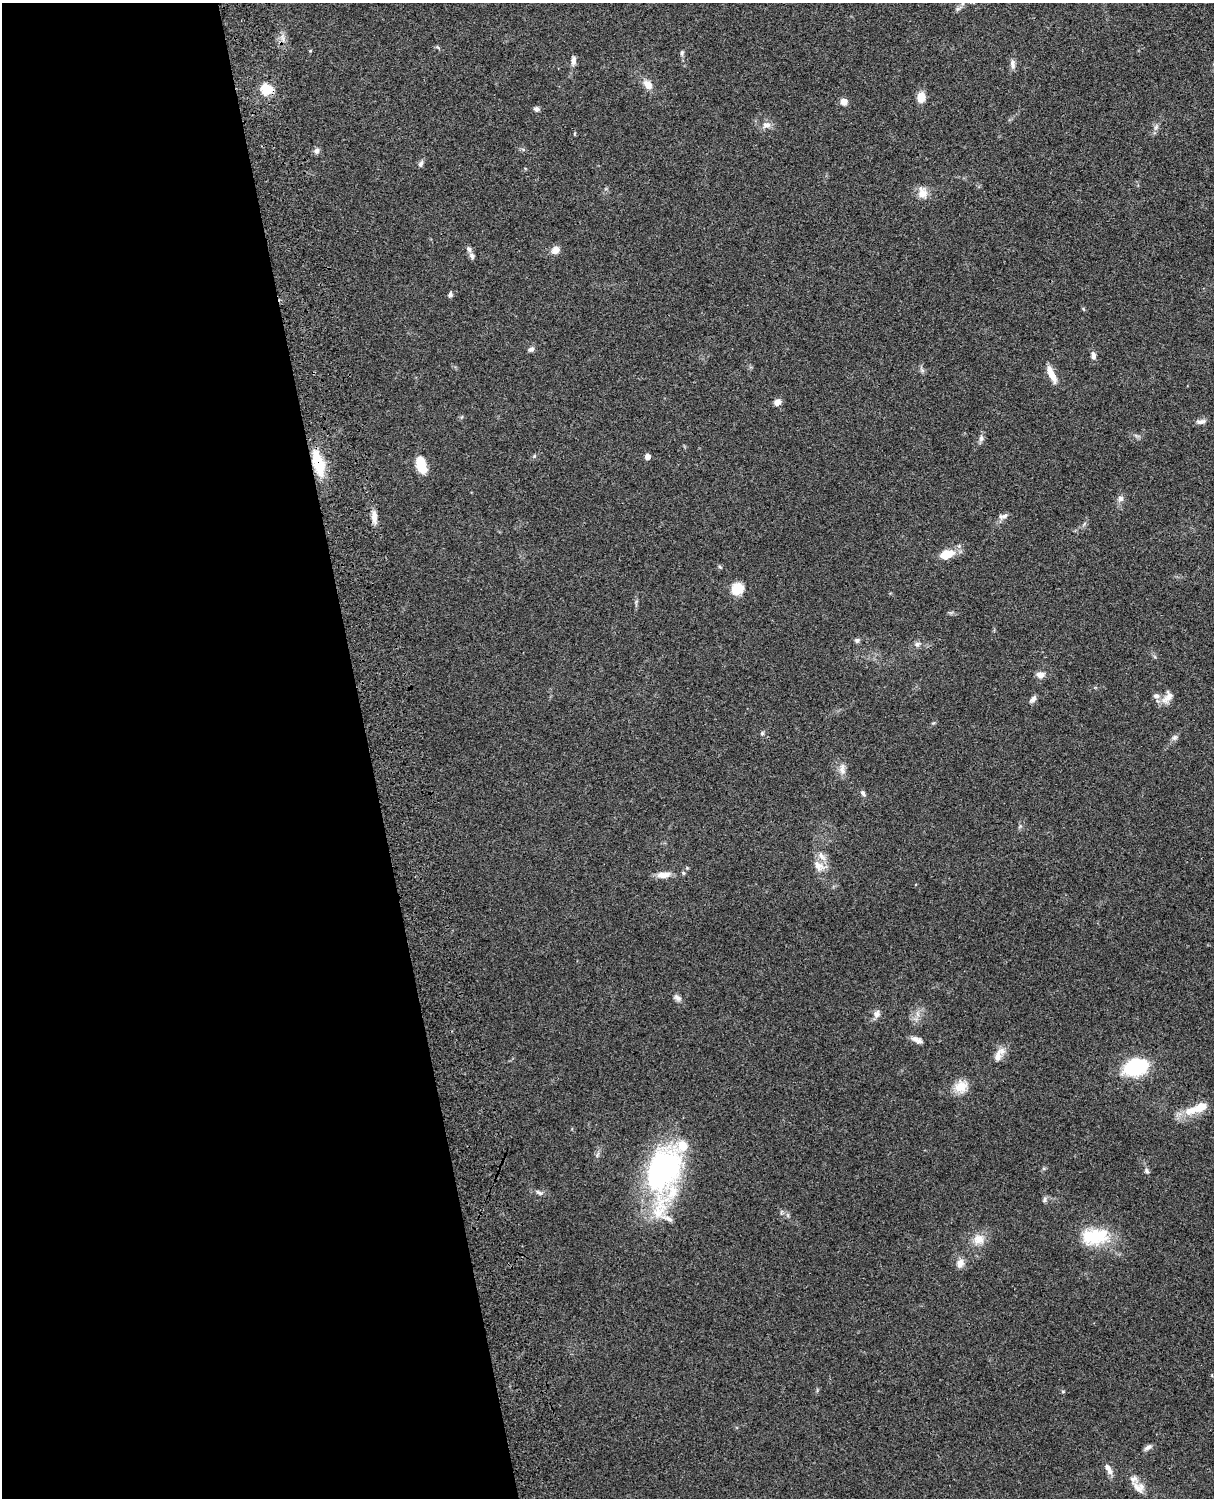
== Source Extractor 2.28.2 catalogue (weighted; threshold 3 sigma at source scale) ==
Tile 5 of 4 x 3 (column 1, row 2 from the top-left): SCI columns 119-1330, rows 1660-3155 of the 5088 x 4928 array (HDU 1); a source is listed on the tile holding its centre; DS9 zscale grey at full resolution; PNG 1216 x 1500 px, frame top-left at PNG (2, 3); no overlay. Shown black and unused: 30% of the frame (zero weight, under 3 of 4 exposures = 6% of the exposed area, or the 3 px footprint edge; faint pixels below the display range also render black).
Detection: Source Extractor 2.28.2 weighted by HDU 2 'WHT'; one run over the whole footprint, this tile lists its part. Background 0.0884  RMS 0.0061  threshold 0.0275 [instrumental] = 3 sigma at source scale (4.5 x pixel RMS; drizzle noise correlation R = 1.50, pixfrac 1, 0.05/0.05 arcsec/px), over >= 5 px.
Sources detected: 70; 6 inside a brighter listed object's ellipse — not listed separately; the other 64 listed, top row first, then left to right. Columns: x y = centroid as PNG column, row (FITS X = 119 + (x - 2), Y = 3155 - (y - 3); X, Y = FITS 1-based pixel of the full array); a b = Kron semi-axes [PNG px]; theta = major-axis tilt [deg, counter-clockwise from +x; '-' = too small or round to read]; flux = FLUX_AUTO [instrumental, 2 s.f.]
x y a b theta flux
958 9 7 5 30 1.4
310 51 4 3 - 0.58
682 53 7 5 82 1.2
573 60 11 6 84 2.5
1013 64 13 6 -82 2.6
648 84 13 9 -50 5.3
266 89 16 15 - 9.8
921 98 11 8 82 7.3
844 102 6 6 - 4.7
536 109 7 5 -16 1.7
767 125 11 8 1 3.5
1156 127 8 5 45 1.5
316 151 8 7 - 2.2
421 164 8 6 69 1.7
922 193 14 11 -82 6
469 249 8 6 -55 1.8
555 250 9 8 - 5
472 256 9 6 -53 1.8
450 295 7 5 74 1.4
531 349 8 6 39 1.8
1093 356 10 6 -85 2.4
1051 374 23 7 -64 7.1
777 402 8 6 42 3.6
1201 422 14 6 4 2.5
981 438 10 6 82 2
647 457 5 5 - 4
318 462 30 11 -74 21
421 464 15 8 -74 17
1120 499 8 8 - 2.3
1003 516 13 7 12 2.6
374 517 18 7 -85 4.3
946 555 18 10 21 10
737 588 13 12 - 11
857 640 6 5 - 1.5
917 644 8 6 17 2
1040 674 11 7 -7 3.5
1156 696 9 7 -2 2.3
1168 697 18 10 53 5.5
1033 699 11 6 46 2.1
762 733 6 5 - 0.91
1174 738 9 7 44 1.8
842 769 17 8 -86 4
863 793 7 5 -68 1.6
819 866 20 11 -35 6.6
683 873 6 4 -89 0.84
663 875 20 8 4 5.2
677 998 12 7 -42 2.4
877 1014 12 8 70 2.8
915 1039 13 8 -26 3.4
998 1056 20 9 77 5.4
1135 1067 18 12 21 62
961 1086 16 15 - 9.3
1197 1108 35 11 21 13
663 1169 53 37 70 120
1147 1171 7 6 - 1.5
539 1193 12 4 -32 1.8
1045 1199 9 4 89 1.3
1095 1237 37 21 7 27
979 1239 16 14 8 7.3
960 1263 11 9 73 4.3
1063 1391 5 3 - 0.63
1148 1447 10 5 32 2.2
1107 1467 12 8 -64 3.4
1137 1488 20 8 -51 5.1
Overlapping masked pixels (flux is a lower limit): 2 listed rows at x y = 266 89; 318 462